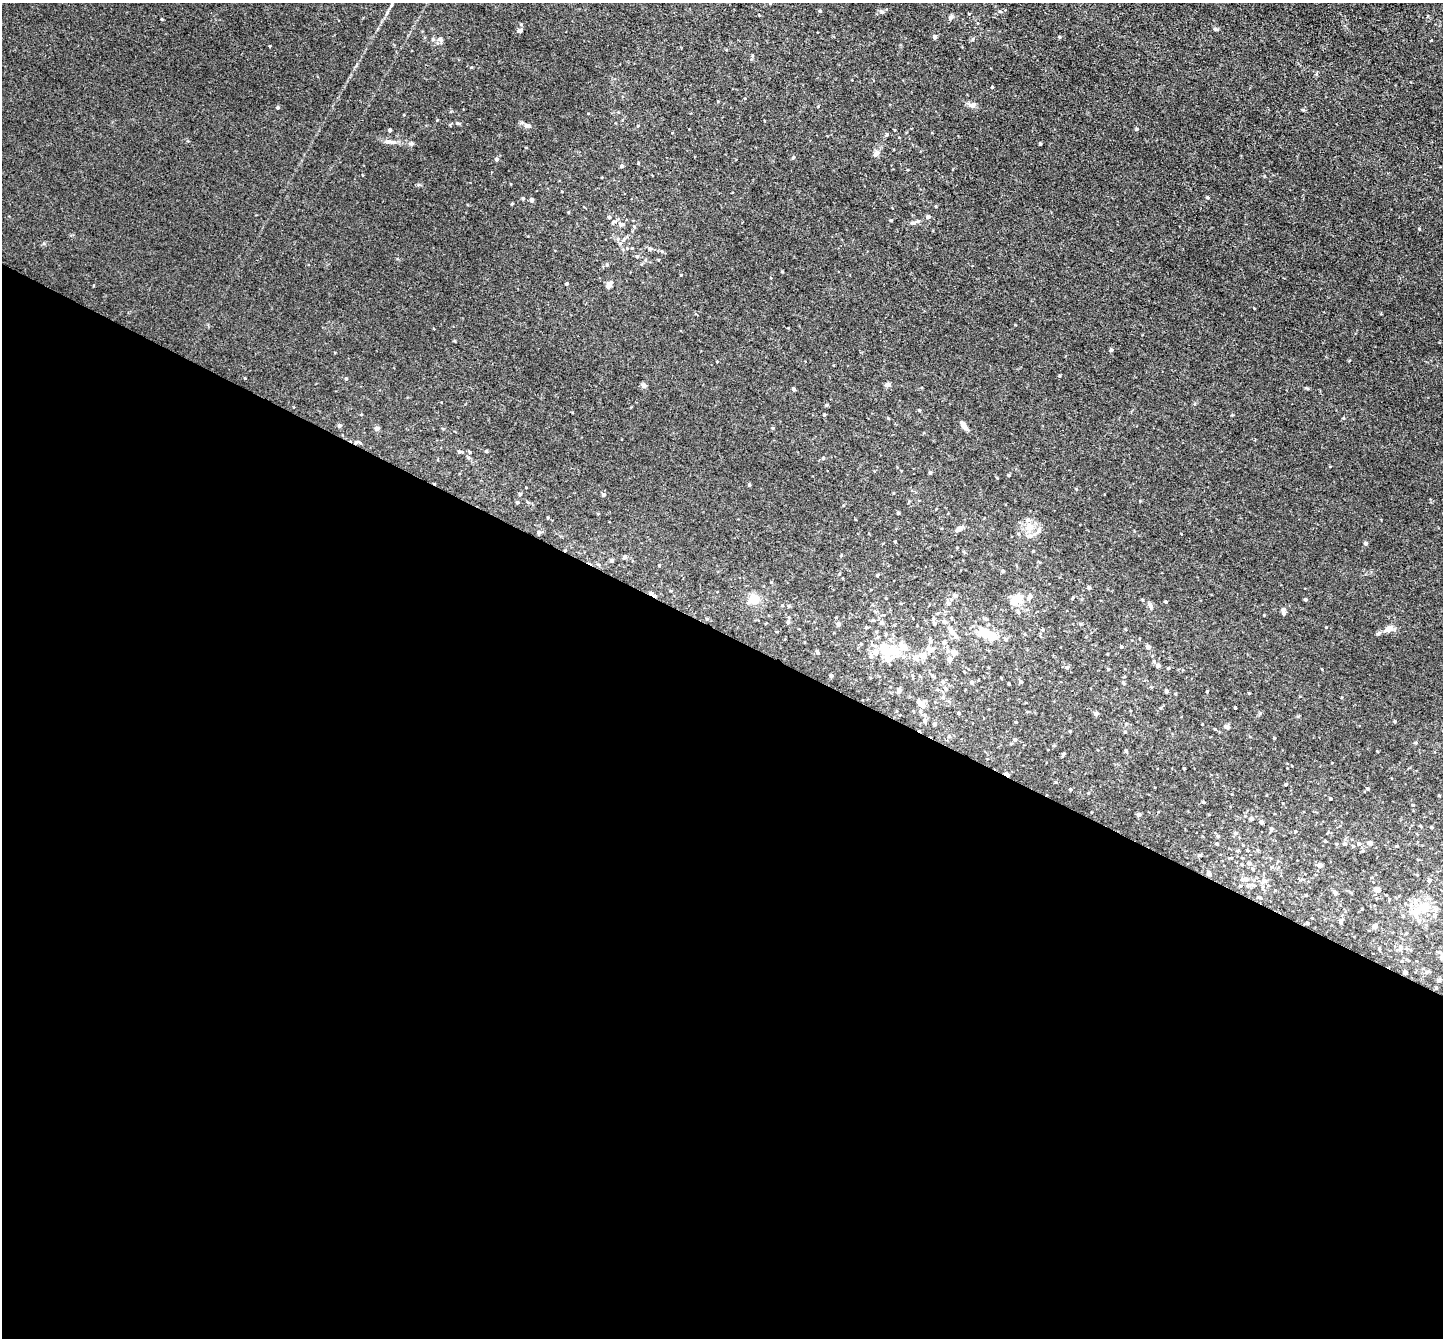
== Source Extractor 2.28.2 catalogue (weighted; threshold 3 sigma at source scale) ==
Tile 14 of 4 x 4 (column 2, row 4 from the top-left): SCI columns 1451-2891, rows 294-1629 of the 5783 x 5794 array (HDU 1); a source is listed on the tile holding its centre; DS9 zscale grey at full resolution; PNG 1445 x 1340 px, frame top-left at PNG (2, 3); no overlay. Shown black and unused: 53% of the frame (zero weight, under 3 of 4 exposures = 2% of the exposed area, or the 3 px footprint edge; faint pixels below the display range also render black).
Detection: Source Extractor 2.28.2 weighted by HDU 2 'WHT'; one run over the whole footprint, this tile lists its part. Background 0.0185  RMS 0.0043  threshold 0.0194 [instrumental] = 3 sigma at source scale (4.5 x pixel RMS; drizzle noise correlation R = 1.50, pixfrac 1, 0.05/0.05 arcsec/px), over >= 5 px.
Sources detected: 217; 3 inside a brighter object's white glare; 1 cosmic-ray / hot-pixel residue — not listed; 13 inside a brighter listed object's ellipse — not listed separately; the other 200 listed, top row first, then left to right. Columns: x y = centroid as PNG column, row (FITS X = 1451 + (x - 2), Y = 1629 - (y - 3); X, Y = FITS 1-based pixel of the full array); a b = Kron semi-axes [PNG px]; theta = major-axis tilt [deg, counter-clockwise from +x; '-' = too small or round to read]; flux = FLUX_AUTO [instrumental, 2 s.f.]
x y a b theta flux
820 11 4 4 - 0.59
882 12 6 6 - 0.9
950 17 6 5 - 1.2
162 19 4 3 - 0.31
1216 29 8 4 -26 0.67
520 30 4 4 - 1.9
935 37 4 4 - 1.4
1059 37 4 3 - 0.52
433 39 6 5 - 0.7
440 40 8 6 -38 1.3
270 46 3 2 - 0.39
992 87 3 3 - 0.46
972 105 10 7 7 1.8
278 107 5 4 - 0.54
458 123 7 3 -8 0.62
527 126 9 6 -7 1.5
638 126 4 3 - 0.36
1137 129 4 4 - 0.43
390 130 3 3 - 0.84
887 134 5 4 - 0.51
393 142 9 6 -5 1.5
1040 144 3 3 - 0.56
876 154 10 6 48 1.7
793 157 5 4 - 0.5
496 159 5 4 - 1
638 163 3 3 - 0.38
622 166 5 4 - 0.69
1207 197 5 4 - 0.61
523 199 4 3 - 0.6
531 200 4 4 - 1.5
568 212 3 3 - 0.42
609 217 4 4 - 0.64
928 217 5 4 - 1.1
891 220 3 3 - 0.53
913 223 7 6 - 1.3
622 224 11 5 -14 1.2
1419 229 4 3 - 0.39
618 239 6 5 - 0.89
624 239 6 4 71 0.67
650 248 6 5 - 0.74
637 256 5 3 - 0.5
607 265 5 4 - 0.48
681 275 4 2 - 0.26
567 283 3 3 - 0.52
609 285 7 4 57 3
1111 350 4 4 - 0.93
717 361 4 3 - 0.28
1060 376 4 3 - 0.41
346 378 4 4 - 0.52
888 384 5 4 - 2
644 385 7 7 - 0.91
794 389 4 3 - 0.77
826 405 4 4 - 0.5
824 415 4 3 - 0.48
340 425 5 5 - 0.98
964 425 11 5 -60 2.4
377 428 6 5 - 1.2
773 428 4 4 - 0.47
357 442 10 5 3 1.1
486 451 4 4 - 0.5
460 452 8 4 2 0.8
470 452 4 4 - 0.45
823 458 5 4 - 0.54
930 473 5 4 - 0.69
1008 475 4 3 - 0.47
749 485 4 4 - 0.5
520 494 4 4 - 0.58
603 495 5 4 - 0.84
517 502 4 4 - 0.62
898 513 3 3 - 0.55
1029 527 13 11 49 4.5
959 528 10 5 34 1.6
539 532 5 4 - 1.1
1019 534 5 3 - 0.4
895 542 4 2 - 0.29
1366 543 4 4 - 1
624 557 6 5 - 0.65
611 560 4 4 - 1.1
1003 571 4 4 - 0.49
877 575 3 3 - 0.52
1089 588 5 4 - 0.56
651 593 5 4 - 0.88
955 595 7 5 -15 1.2
1030 597 10 6 58 1.8
886 598 3 3 - 0.27
1072 598 4 3 - 0.33
754 599 11 9 -28 7.7
1305 599 4 3 - 0.56
1015 600 13 9 52 7.1
1166 602 3 3 - 0.53
949 603 7 6 - 1.3
1150 606 9 5 -81 1.1
1283 610 7 5 64 0.93
1018 612 6 5 - 0.86
1264 615 3 3 - 0.28
707 619 5 3 - 0.45
985 619 5 4 - 0.69
788 622 4 4 - 0.6
944 622 7 5 -4 0.85
882 623 6 5 - 1
934 623 5 5 - 1
838 624 4 4 - 1.5
1080 624 5 3 - 0.4
866 627 4 3 - 0.52
1389 628 11 8 22 2.5
952 632 8 6 -65 2.2
886 634 4 4 - 0.45
987 634 24 10 -31 8.7
1025 634 5 3 - 0.36
1378 634 6 4 1 0.58
930 642 7 5 87 0.94
943 642 6 6 - 0.88
1121 647 4 3 - 0.56
1148 647 4 4 - 2
931 649 11 7 -9 2.1
817 651 6 3 -59 0.44
876 652 10 8 78 2.7
895 652 20 14 -76 8.4
954 653 9 8 - 2.1
1108 654 3 2 - 0.25
923 656 8 7 - 3.2
915 658 9 7 -44 2.3
1154 661 5 5 - 0.65
1158 665 5 4 - 1.1
1067 667 5 5 - 0.75
1168 668 4 4 - 0.39
1108 669 4 4 - 0.41
932 675 6 4 -61 0.64
831 676 4 3 - 0.85
943 682 6 5 - 0.79
972 682 5 4 - 0.66
1021 682 5 3 - 0.53
1124 683 6 4 -44 0.58
1009 684 3 2 - 0.37
946 688 6 4 -55 0.66
899 690 4 4 - 1.5
1166 691 4 3 - 1
922 704 14 7 -46 2.5
1235 707 3 2 - 0.43
959 713 3 3 - 0.48
1096 714 4 4 - 1.6
925 721 6 5 - 0.76
1395 721 4 3 - 0.4
934 724 4 3 - 1
1226 726 7 5 -32 0.9
1070 731 3 3 - 0.45
949 736 5 4 - 0.47
1274 738 4 3 - 0.31
1015 740 5 4 - 0.71
1126 751 4 3 - 0.61
1063 754 5 4 - 0.61
1184 768 3 2 - 0.39
1007 774 6 3 -36 2.8
1056 782 5 3 - 0.38
1286 784 3 3 - 0.49
1070 789 4 4 - 0.43
1368 789 5 4 - 0.65
1330 798 3 3 - 0.44
1204 802 4 3 - 0.47
1413 805 4 3 - 0.29
1139 815 4 4 - 1.3
1251 819 4 4 - 1.1
1261 822 4 4 - 1.7
1420 826 4 3 - 0.44
1431 827 4 3 - 0.45
1271 829 5 4 - 0.88
1295 831 4 2 - 0.31
1235 833 5 4 - 0.7
1218 836 5 4 - 0.45
1325 841 4 3 - 0.35
1370 843 5 4 - 2.1
1217 844 3 3 - 0.37
1345 844 5 4 - 0.84
1359 844 6 5 - 0.91
1397 846 3 3 - 0.38
1199 855 5 3 - 0.42
1230 858 5 3 - 0.33
1249 863 5 5 - 1
1320 865 5 5 - 1.6
1253 869 5 3 - 0.45
1209 873 4 4 - 1.6
1417 875 4 3 - 0.35
1246 879 7 6 - 1.9
1429 880 5 5 - 0.79
1264 881 7 6 - 1.6
1377 890 5 4 - 3.3
1335 892 6 4 -71 0.94
1424 908 10 9 - 7.4
1403 916 5 5 - 0.51
1419 920 8 6 -54 1.5
1341 921 8 6 -89 1
1307 923 4 3 - 0.45
1375 926 5 5 - 1.5
1401 948 7 6 - 1.7
1379 949 5 3 - 0.38
1442 957 11 5 59 1.2
1402 961 4 4 - 0.43
1405 972 4 3 - 1.3
1427 972 6 5 - 0.79
1439 980 7 4 36 0.71
Overlapping masked pixels (flux is a lower limit): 5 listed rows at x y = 357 442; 651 593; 1007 774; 1209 873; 1405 972
Isophote crosses this tile's border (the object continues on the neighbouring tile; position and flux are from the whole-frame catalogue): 1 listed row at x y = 1442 957
Unlisted compact peaks at least as high as the median listed source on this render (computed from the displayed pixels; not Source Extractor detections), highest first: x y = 1326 627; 245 378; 1000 11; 919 410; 44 243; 1215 729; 411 144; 1431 40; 455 341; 973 39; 1232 415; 718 101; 1377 751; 659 565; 1207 691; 1260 713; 1202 724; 451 111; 752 55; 997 478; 1076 489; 1330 466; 1316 74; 588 113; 1140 501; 1298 716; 759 15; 888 418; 356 66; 662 251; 511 184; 631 407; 771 582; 362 175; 404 115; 672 133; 893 493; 93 286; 548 517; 1033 551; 384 18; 1195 404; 443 429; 397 259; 1265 176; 1381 520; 1322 669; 839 574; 841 555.